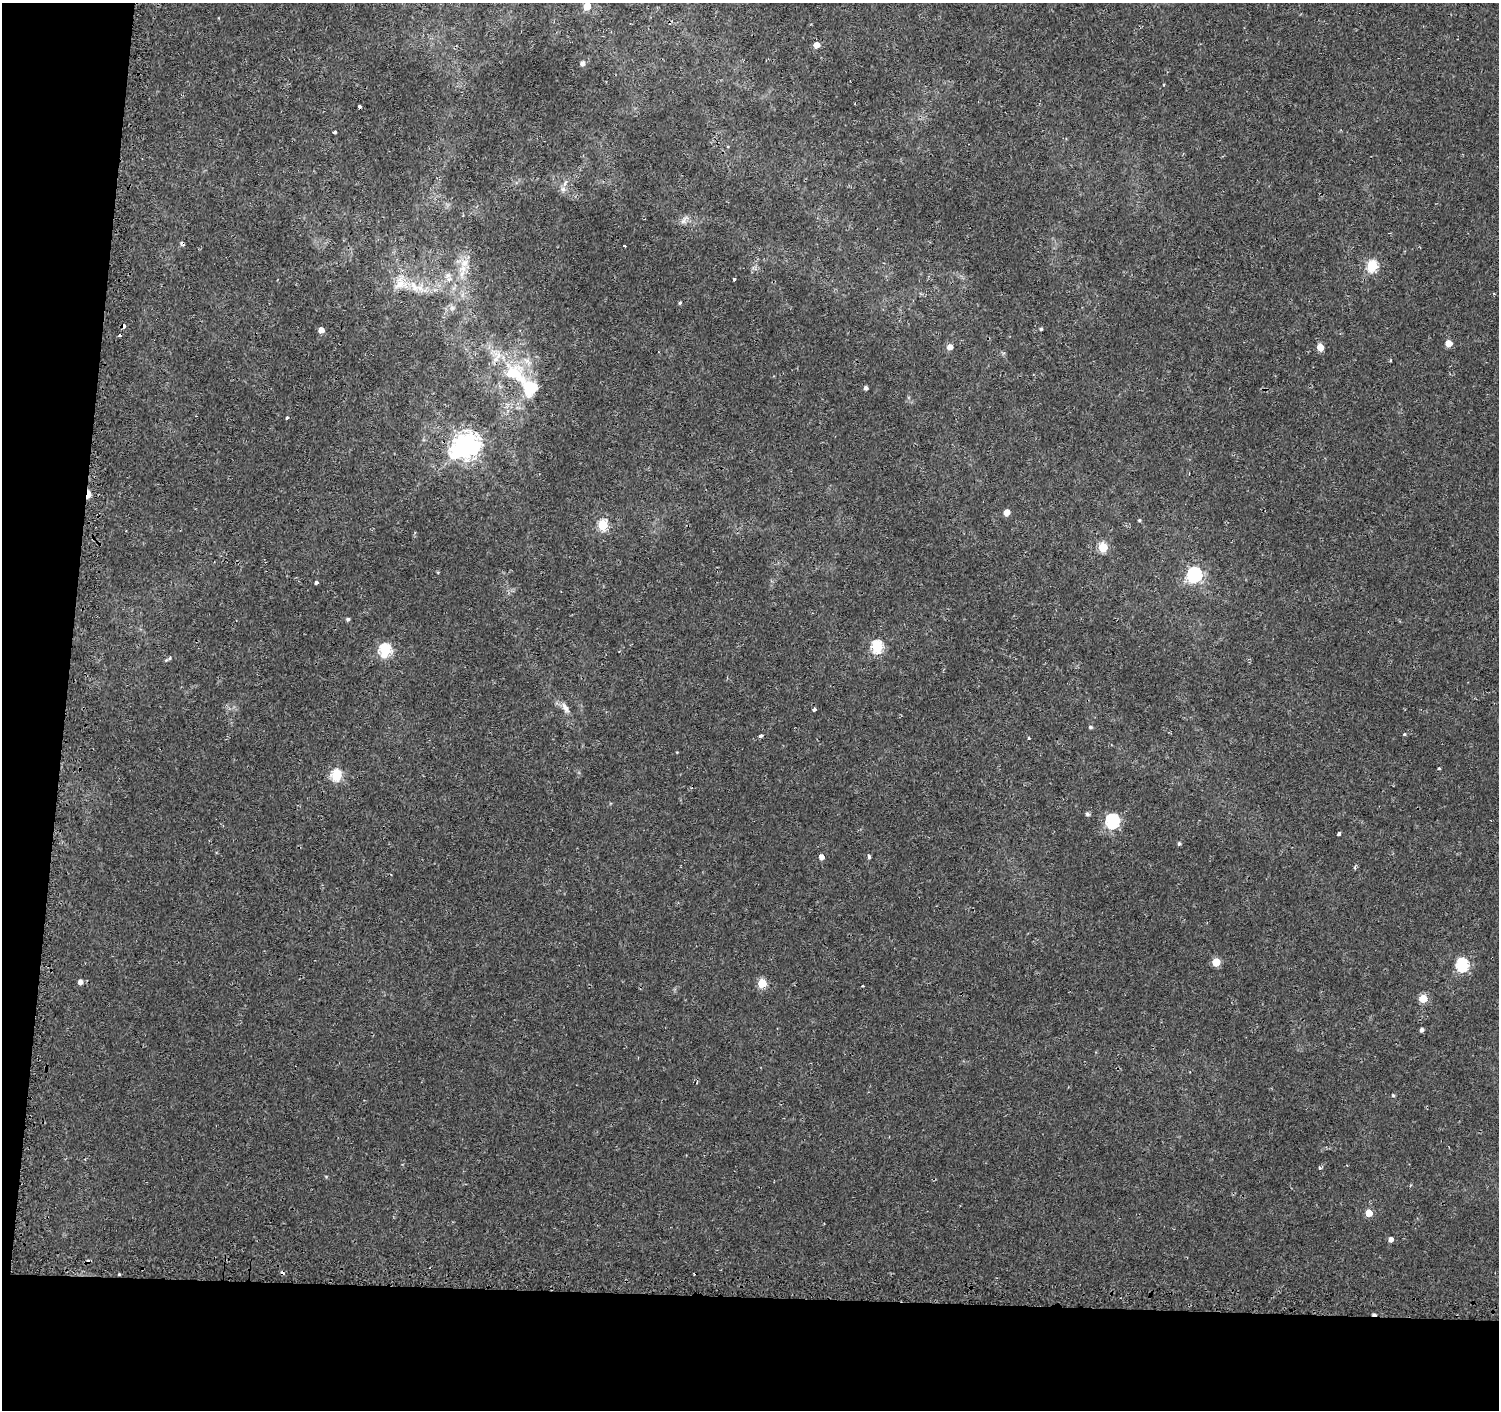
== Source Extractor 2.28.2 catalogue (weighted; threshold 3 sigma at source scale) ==
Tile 7 of 3 x 3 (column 1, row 3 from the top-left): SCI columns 24-1520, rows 256-1663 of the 4548 x 4787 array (HDU 1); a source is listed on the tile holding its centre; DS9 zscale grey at full resolution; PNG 1501 x 1412 px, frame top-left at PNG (2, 3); no overlay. Shown black and unused: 12% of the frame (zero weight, under 2 of 3 exposures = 3% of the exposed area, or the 3 px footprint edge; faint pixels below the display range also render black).
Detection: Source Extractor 2.28.2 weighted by HDU 2 'WHT'; one run over the whole footprint, this tile lists its part. Background 0.00318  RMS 0.0028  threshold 0.0124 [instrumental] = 3 sigma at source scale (4.5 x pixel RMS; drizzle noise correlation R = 1.50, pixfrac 1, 0.0396/0.0396 arcsec/px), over >= 5 px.
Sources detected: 74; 6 cosmic-ray / hot-pixel residue — not listed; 4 inside a brighter listed object's ellipse — not listed separately; the other 64 listed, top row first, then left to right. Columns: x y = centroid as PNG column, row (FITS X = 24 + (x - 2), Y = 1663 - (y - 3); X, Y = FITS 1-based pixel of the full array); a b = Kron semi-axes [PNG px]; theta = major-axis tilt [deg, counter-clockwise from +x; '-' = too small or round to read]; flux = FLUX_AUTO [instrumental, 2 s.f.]
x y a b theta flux
587 6 5 5 - 5.9
816 45 5 5 - 2.9
582 63 5 4 - 1.3
360 107 4 3 - 1.2
334 132 4 3 - 0.9
728 146 4 2 - 0.23
565 183 10 5 65 1.1
685 220 16 7 50 1.3
624 246 3 3 - 0.79
464 263 15 10 46 3.4
1372 266 6 5 - 21
448 275 9 7 15 1.3
734 279 3 3 - 0.42
401 283 22 21 - 6.7
680 303 4 4 - 0.4
452 308 7 7 - 0.93
123 326 4 3 - 7.1
1041 329 4 3 - 0.46
321 330 5 5 - 1.8
1449 343 5 5 - 4.7
950 347 5 5 - 2
1320 347 5 5 - 4
514 374 42 29 -33 21
866 388 4 4 - 0.86
287 418 3 3 - 2.2
467 445 10 8 33 280
88 494 7 3 79 6.1
1006 512 5 5 - 2.9
1139 520 4 3 - 0.34
602 525 6 5 - 18
1103 547 5 5 - 13
438 572 4 3 - 0.23
1194 574 7 6 - 62
316 583 3 3 - 2.3
348 619 4 4 - 0.58
877 647 6 5 - 29
385 650 6 6 - 31
170 658 6 5 - 0.51
565 708 16 7 -59 1.8
814 709 3 3 - 0.7
1090 727 4 4 - 0.56
1404 734 5 4 - 0.32
761 736 4 3 - 1.1
1439 768 3 3 - 0.31
337 775 6 5 - 22
1087 814 5 5 - 0.66
1112 821 7 6 - 48
1339 834 4 3 - 1.5
1179 844 5 4 - 0.47
821 857 5 4 - 1.7
869 857 6 4 -80 0.47
1355 868 5 4 - 0.4
1216 962 5 5 - 8
1462 965 6 6 - 33
80 982 5 5 - 1.4
762 983 5 5 - 13
862 986 3 2 - 0.21
1423 999 5 5 - 8.8
1422 1030 4 4 - 0.83
1393 1095 4 4 - 0.44
1320 1168 4 4 - 0.4
1369 1213 5 5 - 4.9
1391 1239 5 4 - 1.2
119 1274 3 3 - 0.24
Overlapping masked pixels (flux is a lower limit): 3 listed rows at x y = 123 326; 514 374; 88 494
Isophote crosses this tile's border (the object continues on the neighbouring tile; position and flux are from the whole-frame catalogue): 1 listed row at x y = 587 6